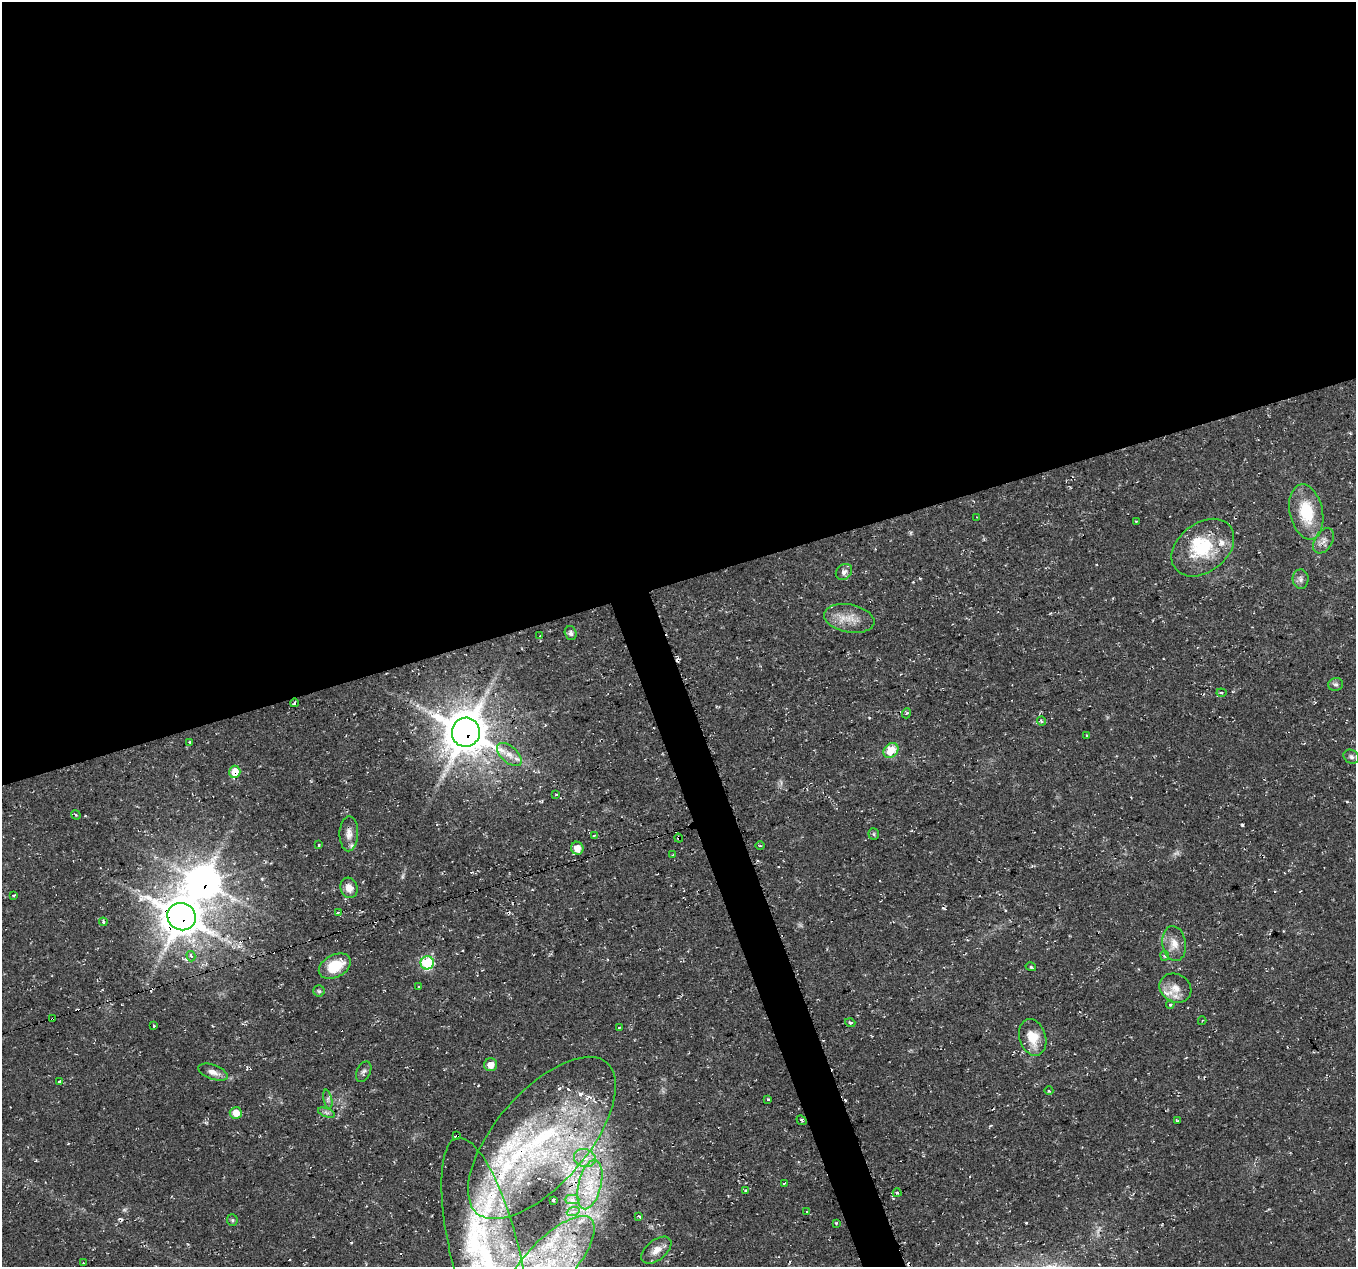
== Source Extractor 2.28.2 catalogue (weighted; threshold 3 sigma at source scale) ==
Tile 2 of 4 x 4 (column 2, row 1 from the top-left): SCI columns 1355-2708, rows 3863-5127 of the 5424 x 5249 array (HDU 1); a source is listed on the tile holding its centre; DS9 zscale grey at full resolution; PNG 1358 x 1269 px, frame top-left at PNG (2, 2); each listed source drawn as its Kron ellipse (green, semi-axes under 4 px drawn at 4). Shown black and unused: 48% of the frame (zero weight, under 2 of 3 exposures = <1% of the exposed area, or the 3 px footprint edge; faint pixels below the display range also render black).
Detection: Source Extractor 2.28.2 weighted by HDU 2 'WHT'; one run over the whole footprint, this tile lists its part. Background 0.0355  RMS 0.004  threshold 0.0181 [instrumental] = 3 sigma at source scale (4.5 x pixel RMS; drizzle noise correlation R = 1.50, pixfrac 1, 0.0396/0.0396 arcsec/px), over >= 5 px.
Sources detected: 115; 2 too faint to see at this stretch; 1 inside a brighter object's white glare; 12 cosmic-ray / hot-pixel residue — neither listed nor drawn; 18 inside a brighter listed object's ellipse — not listed separately; the other 82 listed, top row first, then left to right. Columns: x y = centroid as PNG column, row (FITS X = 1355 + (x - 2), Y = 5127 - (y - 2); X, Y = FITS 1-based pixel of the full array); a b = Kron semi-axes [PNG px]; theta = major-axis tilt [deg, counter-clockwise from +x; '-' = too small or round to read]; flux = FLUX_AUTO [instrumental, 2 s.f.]
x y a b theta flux
1306 512 28 16 -78 17
977 517 3 2 - 0.32
1136 521 3 2 - 0.33
1323 541 14 8 58 2.5
1203 548 35 24 38 21
844 572 9 7 43 1.7
1301 579 10 8 -88 1.6
849 618 25 14 -10 7.1
571 633 7 6 - 1.2
540 636 3 2 - 0.36
1336 684 7 6 - 1.1
1221 693 5 3 - 0.55
294 703 4 3 - 0.51
907 713 5 3 - 0.47
1042 721 5 3 - 0.57
466 732 14 14 - 1200
1087 735 3 3 - 1.1
189 742 4 2 - 0.31
891 750 8 6 49 9.3
509 754 15 8 -42 3.4
1351 757 8 6 -30 1
235 772 6 5 - 7.1
556 795 3 2 - 0.46
76 815 5 3 - 0.43
349 834 17 9 88 3.2
874 834 6 5 - 0.65
594 835 3 3 - 1.3
679 838 4 3 - 2.2
319 845 3 3 - 0.76
760 846 5 3 - 0.38
577 848 6 6 - 4.9
673 855 3 3 - 0.8
349 888 10 8 -73 3.2
13 896 3 3 - 0.56
338 912 3 3 - 0.8
181 917 14 13 - 1100
103 922 4 3 - 1.2
1174 943 18 11 -81 4.6
191 956 5 4 - 1.6
1165 956 5 4 - 0.63
427 963 7 6 - 28
335 966 17 11 27 12
1031 967 5 3 - 0.65
418 987 3 2 - 0.44
1175 988 16 14 -31 5.7
319 991 5 5 - 0.72
1170 1005 4 3 - 0.62
53 1018 3 3 - 1.4
1202 1021 4 2 - 0.28
850 1023 5 3 - 0.61
153 1026 3 3 - 2.7
619 1028 3 2 - 0.69
1033 1037 19 13 -72 8
491 1065 6 6 - 3.3
213 1072 15 7 -20 2.7
364 1072 11 6 64 1.2
60 1082 3 3 - 8
1049 1091 4 3 - 0.44
328 1099 9 4 -78 0.98
768 1100 3 3 - 1.5
236 1113 6 6 - 4.2
326 1113 9 4 -19 0.92
802 1120 5 3 - 0.77
1177 1121 4 3 - 1.1
457 1136 4 3 - 3.3
542 1138 99 46 49 100
585 1158 11 9 -16 3.4
785 1183 3 2 - 0.65
590 1184 25 11 76 9.3
745 1190 3 3 - 0.82
897 1193 4 3 - 0.52
553 1200 3 3 - 10
572 1200 7 4 0 1.1
573 1212 6 4 20 0.88
807 1212 4 3 - 0.46
639 1216 3 3 - 0.63
232 1220 6 5 - 0.62
836 1223 3 3 - 0.33
656 1250 17 10 38 3.9
485 1254 120 34 -76 80
83 1263 2 2 - 0.35
548 1265 63 24 47 51
Overlapping masked pixels (flux is a lower limit): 8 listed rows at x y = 466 732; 235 772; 679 838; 181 917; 53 1018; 457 1136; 542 1138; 548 1265
Isophote crosses this tile's border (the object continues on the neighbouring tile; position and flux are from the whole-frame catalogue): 2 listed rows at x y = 485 1254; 548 1265
Unlisted compact peaks at least as high as the median listed source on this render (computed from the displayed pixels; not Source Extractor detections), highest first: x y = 1026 1223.